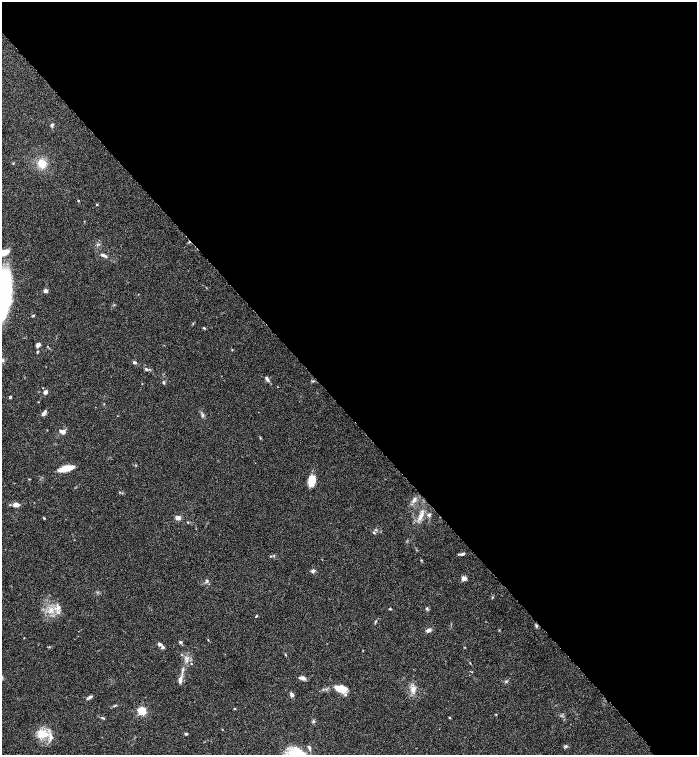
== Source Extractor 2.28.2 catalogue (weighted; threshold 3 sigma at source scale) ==
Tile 3 of 4 x 4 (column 3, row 1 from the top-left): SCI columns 3085-4474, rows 4520-6025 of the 6026 x 6028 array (HDU 1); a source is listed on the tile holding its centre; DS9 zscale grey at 2 x 2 block average (1 PNG px = mean of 2 x 2 image px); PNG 699 x 757 px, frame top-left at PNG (2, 2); no overlay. Shown black and unused: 55% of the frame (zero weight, under 4 of 8 exposures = <1% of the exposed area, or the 3 px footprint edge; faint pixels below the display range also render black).
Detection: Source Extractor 2.28.2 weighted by HDU 2 'WHT'; one run over the whole footprint, this tile lists its part. Background 0.0687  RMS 0.0044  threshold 0.0178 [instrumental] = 3 sigma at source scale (4.09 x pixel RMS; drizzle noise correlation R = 1.36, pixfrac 0.8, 0.05/0.05 arcsec/px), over >= 5 px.
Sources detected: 77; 5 inside a brighter listed object's ellipse — not listed separately; the other 72 listed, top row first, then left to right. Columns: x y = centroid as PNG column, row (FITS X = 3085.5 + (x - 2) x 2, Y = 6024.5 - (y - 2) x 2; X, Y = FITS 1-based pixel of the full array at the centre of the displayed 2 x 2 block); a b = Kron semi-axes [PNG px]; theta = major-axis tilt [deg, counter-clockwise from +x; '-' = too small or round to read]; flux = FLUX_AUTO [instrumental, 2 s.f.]
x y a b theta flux
52 125 5 3 - 1.6
13 163 3 2 - 0.54
42 164 11 8 -53 12
78 201 3 2 - 0.65
97 205 3 2 - 0.63
98 244 3 3 - 0.99
3 253 14 5 21 14
104 255 8 3 -26 2.5
45 291 4 4 - 3.1
4 294 40 11 84 160
33 316 4 3 - 0.84
204 328 3 2 - 0.94
38 345 6 4 68 2.4
232 350 3 2 - 0.47
37 352 3 3 - 0.82
2 360 4 4 - 1.3
134 362 4 3 - 1.9
146 369 4 3 - 1.2
267 379 8 3 -57 2.4
313 381 4 2 - 0.85
163 383 4 3 - 1.1
142 384 2 2 - 0.41
45 392 4 3 - 3.1
10 397 3 3 - 0.76
43 413 6 4 48 2.5
202 415 6 2 86 1.2
62 432 7 4 -27 3.7
66 468 14 5 13 14
312 481 10 7 80 14
120 492 3 2 - 0.5
414 500 4 3 - 1.7
16 505 4 3 - 7.1
429 515 4 4 - 2
421 516 13 4 59 5.5
44 518 3 2 - 0.74
178 518 5 4 - 3.8
188 522 3 2 - 0.52
374 533 4 2 - 0.93
462 554 6 3 23 1.8
271 556 3 2 - 0.61
313 571 6 4 54 1.8
464 578 3 3 - 13
207 581 5 3 - 1.4
492 597 3 3 - 0.65
58 607 7 5 -61 4
390 609 3 2 - 0.7
427 609 4 3 - 1.3
51 610 5 4 - 2.7
256 616 4 2 - 0.75
536 626 5 3 - 1.1
428 630 6 4 25 2.5
24 638 2 2 - 0.41
208 640 3 2 - 0.45
180 642 3 3 - 2.1
160 644 6 4 -14 2.5
187 658 5 3 - 1.8
472 672 2 2 - 0.39
2 677 4 3 - 1.3
303 678 8 4 -20 2.7
180 680 8 4 81 4.3
341 688 15 8 -14 13
413 688 8 7 - 4.9
292 694 5 3 - 3
87 699 7 3 30 1.8
114 706 4 2 - 0.95
142 711 3 3 - 69
102 718 4 2 - 0.82
449 718 3 2 - 0.73
42 734 15 10 -18 15
186 734 4 3 - 0.9
565 746 4 4 - 1.3
309 748 6 3 -63 1.8
Isophote crosses this tile's border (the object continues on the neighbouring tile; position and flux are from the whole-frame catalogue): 4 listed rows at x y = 3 253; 4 294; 2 360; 2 677